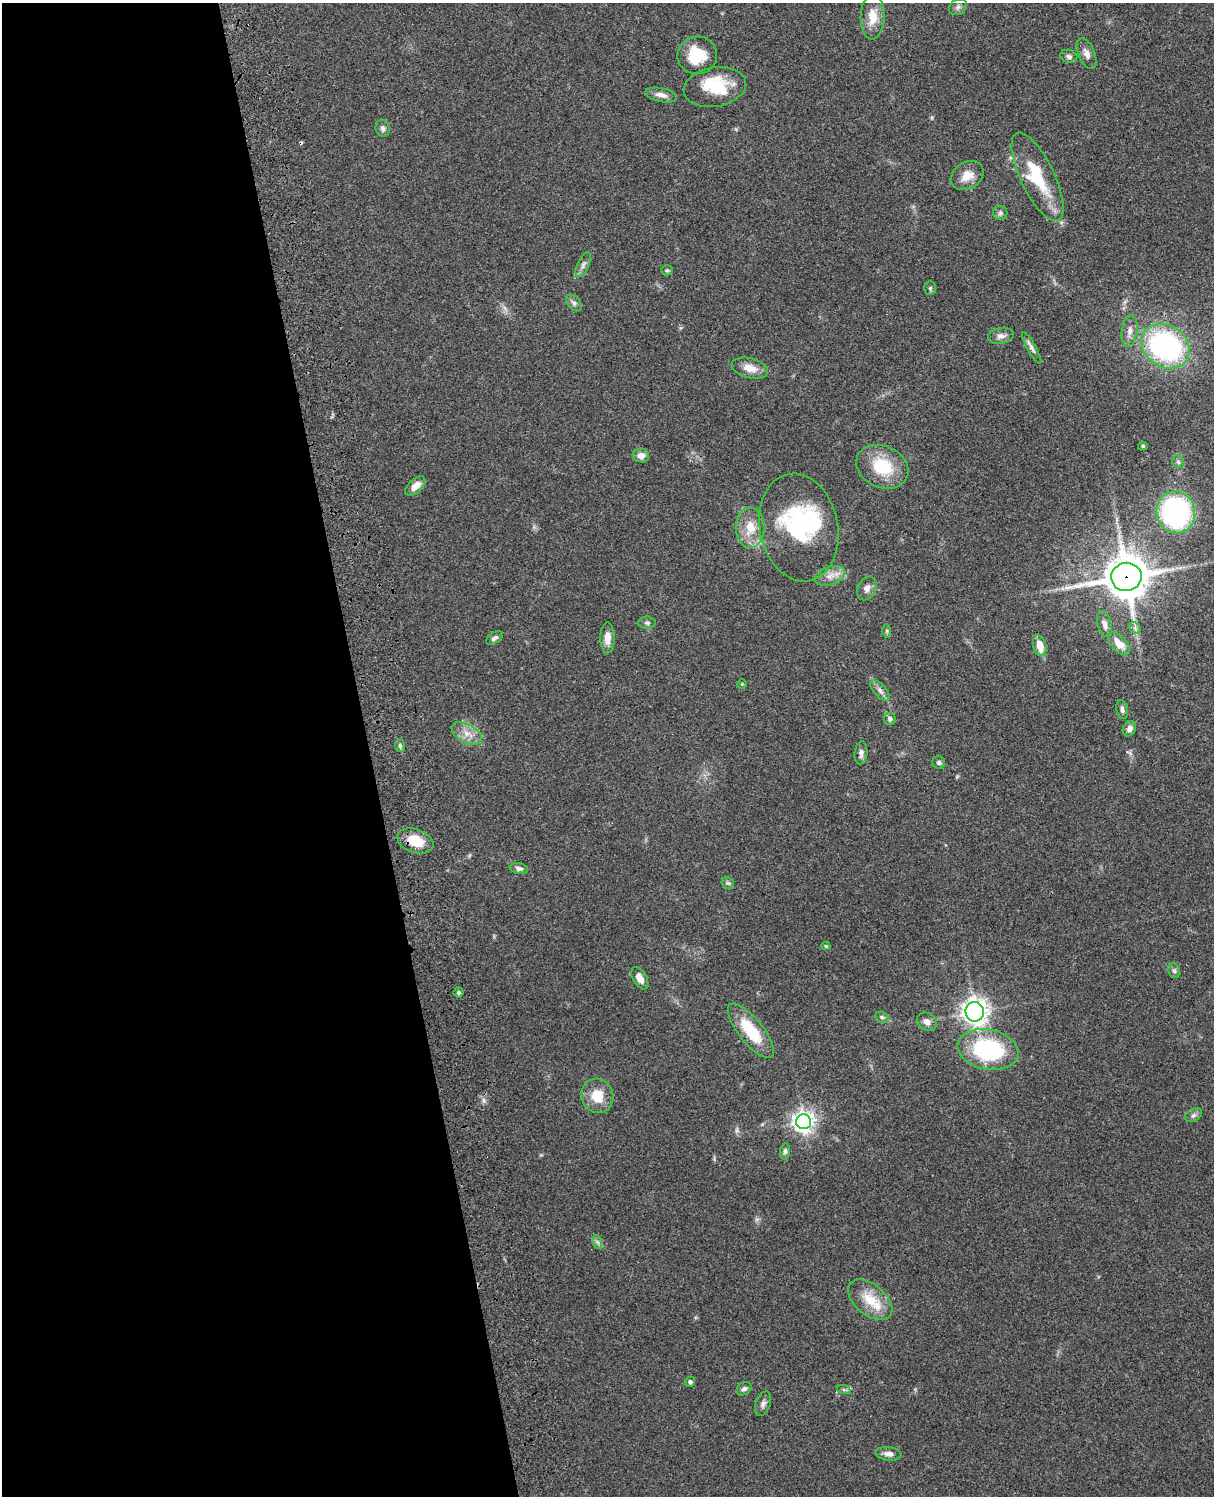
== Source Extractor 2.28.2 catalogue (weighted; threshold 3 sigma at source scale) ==
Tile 5 of 4 x 3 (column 1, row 2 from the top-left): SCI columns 119-1330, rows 1659-3152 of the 5085 x 4924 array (HDU 1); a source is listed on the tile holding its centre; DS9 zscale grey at full resolution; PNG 1216 x 1498 px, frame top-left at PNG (2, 3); each listed source drawn as its Kron ellipse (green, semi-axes under 4 px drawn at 4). Shown black and unused: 30% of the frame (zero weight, under 3 of 4 exposures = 6% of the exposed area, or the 3 px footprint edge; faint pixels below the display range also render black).
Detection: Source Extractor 2.28.2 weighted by HDU 2 'WHT'; one run over the whole footprint, this tile lists its part. Background 0.104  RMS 0.0065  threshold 0.0294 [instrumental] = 3 sigma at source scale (4.5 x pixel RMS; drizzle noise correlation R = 1.50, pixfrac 1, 0.05/0.05 arcsec/px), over >= 5 px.
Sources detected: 77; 1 cosmic-ray / hot-pixel residue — neither listed nor drawn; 5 inside a brighter listed object's ellipse — not listed separately; the other 71 listed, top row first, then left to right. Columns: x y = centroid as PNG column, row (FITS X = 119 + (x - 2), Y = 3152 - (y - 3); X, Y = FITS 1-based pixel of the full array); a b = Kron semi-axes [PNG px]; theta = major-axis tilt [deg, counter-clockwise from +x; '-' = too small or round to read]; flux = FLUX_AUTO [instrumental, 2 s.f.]
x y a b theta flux
958 7 9 7 34 2.2
873 17 23 12 88 12
1087 54 16 8 -67 3.9
697 55 20 19 - 23
1069 56 9 6 -16 2
715 87 31 20 10 25
661 95 16 7 -12 4.4
383 128 8 7 - 2
967 176 17 13 33 9
1037 177 48 17 -64 30
1000 213 7 7 - 1.7
583 265 13 6 66 2.6
667 270 5 5 - 0.92
930 288 7 5 88 1.3
574 303 9 6 -50 2.1
1130 331 16 8 82 4.7
1001 336 13 8 9 3.7
1165 346 25 21 -35 130
1032 348 18 4 -61 2.5
750 368 19 9 -14 7.4
1143 446 5 4 - 0.87
641 455 8 7 - 3.9
1178 462 7 5 -47 1.4
882 467 27 21 -25 28
415 486 12 6 43 5.9
1176 512 21 19 -79 110
799 527 54 39 -78 71
750 528 20 14 90 14
830 576 16 9 19 6
1126 577 15 14 - 2100
867 588 12 9 62 3.8
647 623 8 6 -1 1.6
1104 624 13 7 -74 3.6
1135 628 7 5 -47 1.5
887 631 7 4 -90 1
494 638 9 5 33 2
607 638 15 7 -90 6
1119 644 14 7 -48 8.8
1040 646 10 6 -75 8.9
742 684 4 4 - 0.63
880 691 12 6 -47 2.8
1122 709 9 5 -78 2.5
890 719 6 5 - 1.9
1129 729 8 6 65 2.9
467 733 16 9 -28 7
400 746 6 5 - 1.3
861 753 11 6 84 3
939 763 6 6 - 1.4
415 841 19 11 -19 15
519 868 9 5 -10 2.5
728 883 7 5 -40 1.2
826 946 4 4 - 0.89
1174 971 7 5 -68 1.4
640 978 12 7 -60 5.4
458 992 5 5 - 1.3
975 1012 10 9 - 520
882 1017 7 5 -21 1.3
927 1022 10 8 -30 3.6
751 1031 33 12 -51 27
988 1050 31 20 -11 73
597 1096 17 16 - 15
1193 1115 9 6 27 2
803 1122 7 7 - 420
785 1152 8 5 82 1.5
597 1242 7 4 -70 1.5
870 1300 26 15 -40 17
690 1382 5 5 - 1.8
744 1389 8 6 33 1.8
844 1390 7 4 -19 1
763 1404 13 7 70 2.6
889 1454 13 6 -6 3.7
Overlapping masked pixels (flux is a lower limit): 2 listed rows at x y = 1126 577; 415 841